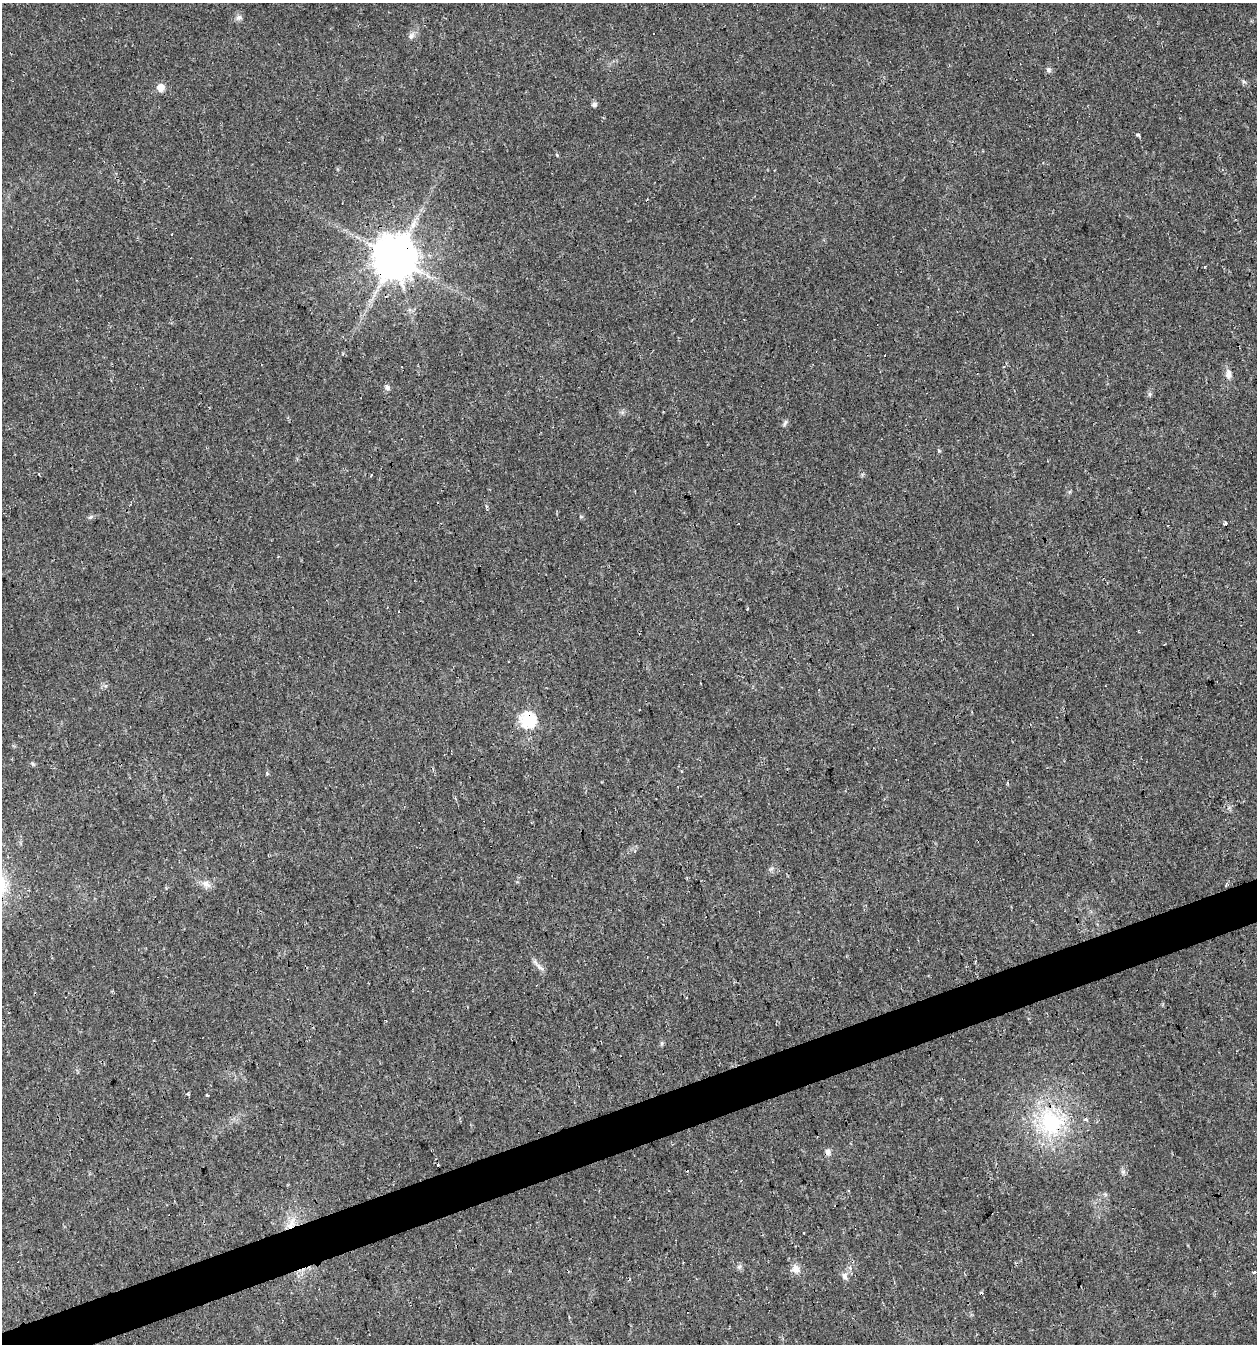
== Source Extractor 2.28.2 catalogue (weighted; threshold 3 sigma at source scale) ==
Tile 7 of 4 x 4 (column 3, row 2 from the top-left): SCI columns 2571-3825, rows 2687-4028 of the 5194 x 5371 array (HDU 1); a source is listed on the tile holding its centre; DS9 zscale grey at full resolution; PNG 1259 x 1346 px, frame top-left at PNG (2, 3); no overlay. Shown black and unused: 3% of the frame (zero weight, under 2 of 3 exposures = <1% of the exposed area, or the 3 px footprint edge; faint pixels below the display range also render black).
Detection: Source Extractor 2.28.2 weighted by HDU 2 'WHT'; one run over the whole footprint, this tile lists its part. Background 0.0241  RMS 0.0031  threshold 0.0139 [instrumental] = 3 sigma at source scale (4.5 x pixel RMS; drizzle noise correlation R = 1.50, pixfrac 1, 0.0396/0.0396 arcsec/px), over >= 5 px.
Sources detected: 47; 14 cosmic-ray / hot-pixel residue — not listed; the other 33 listed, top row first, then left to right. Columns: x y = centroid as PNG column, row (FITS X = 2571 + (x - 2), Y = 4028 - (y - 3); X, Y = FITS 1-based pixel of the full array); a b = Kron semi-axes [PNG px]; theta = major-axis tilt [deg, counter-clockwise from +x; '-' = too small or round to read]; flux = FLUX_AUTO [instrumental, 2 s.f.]
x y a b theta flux
239 18 10 6 8 0.93
411 36 9 7 29 1.2
1048 70 7 7 - 0.8
1243 81 6 4 -70 0.51
161 87 8 7 - 2.7
594 104 7 6 - 0.87
1138 135 5 3 - 0.47
557 155 5 3 - 0.31
394 258 12 11 - 1300
1228 374 12 7 85 1.8
387 387 7 6 - 1.2
1150 394 7 4 -90 0.55
785 423 10 4 64 0.67
939 451 4 4 - 0.42
486 506 4 4 - 0.38
90 517 7 4 46 0.52
1225 523 4 3 - 2.2
528 720 7 7 - 71
206 884 14 8 -34 2.1
976 961 3 2 - 0.48
540 967 19 5 -42 1.4
662 1043 6 4 90 0.5
188 1094 5 3 - 0.35
207 1095 3 3 - 1.4
1085 1119 3 3 - 2.1
1050 1122 42 32 -71 29
828 1152 8 7 - 1.2
1123 1172 7 5 0 0.63
292 1222 17 9 -86 3.5
739 1267 7 5 44 0.65
795 1269 12 11 - 2.3
1254 1272 3 3 - 1.1
845 1276 11 7 -74 1.4
Overlapping masked pixels (flux is a lower limit): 4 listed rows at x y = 394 258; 528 720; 1050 1122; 292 1222